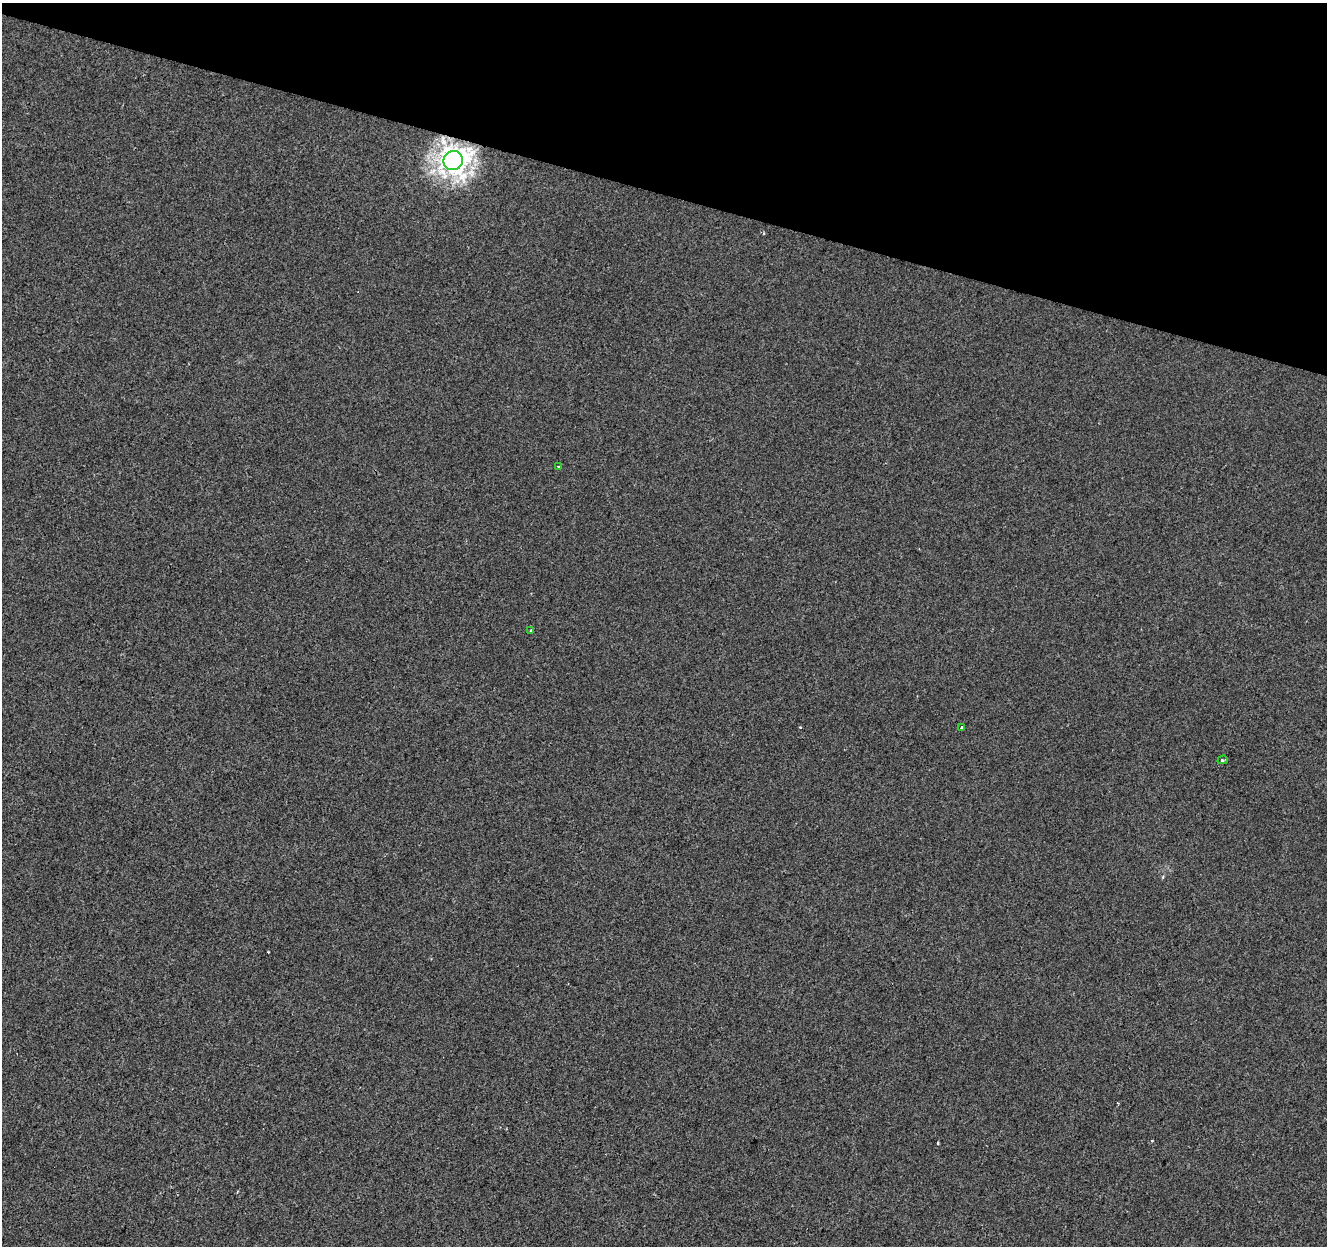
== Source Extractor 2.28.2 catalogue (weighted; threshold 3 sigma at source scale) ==
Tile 2 of 4 x 4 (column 2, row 1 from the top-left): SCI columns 1333-2657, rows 4013-5256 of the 5308 x 5473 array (HDU 1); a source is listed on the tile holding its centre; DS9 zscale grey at full resolution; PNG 1329 x 1248 px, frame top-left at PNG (2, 3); each listed source drawn as its Kron ellipse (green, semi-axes under 4 px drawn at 4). Shown black and unused: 15% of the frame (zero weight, under 2 of 3 exposures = <1% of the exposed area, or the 3 px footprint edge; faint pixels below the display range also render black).
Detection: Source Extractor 2.28.2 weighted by HDU 2 'WHT'; one run over the whole footprint, this tile lists its part. Background -8.94e-05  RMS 0.0042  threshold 0.019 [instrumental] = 3 sigma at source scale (4.5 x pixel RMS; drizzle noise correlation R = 1.50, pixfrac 1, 0.0396/0.0396 arcsec/px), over >= 5 px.
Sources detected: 7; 2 cosmic-ray / hot-pixel residue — neither listed nor drawn; the other 5 listed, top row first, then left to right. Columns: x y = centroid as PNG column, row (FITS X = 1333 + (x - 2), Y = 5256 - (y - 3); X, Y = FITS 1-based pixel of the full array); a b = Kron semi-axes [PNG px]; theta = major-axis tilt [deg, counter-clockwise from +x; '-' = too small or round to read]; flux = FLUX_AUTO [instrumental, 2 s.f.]
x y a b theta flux
453 161 10 9 - 360
559 467 3 3 - 1
531 630 3 2 - 0.47
962 728 3 3 - 1.6
1223 760 5 2 - 1
Overlapping masked pixels (flux is a lower limit): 1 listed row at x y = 453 161